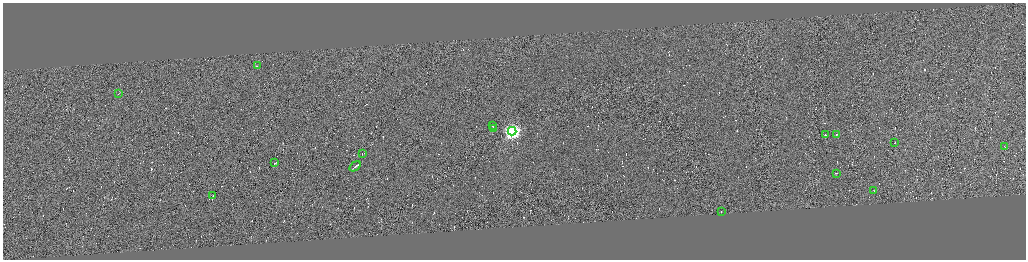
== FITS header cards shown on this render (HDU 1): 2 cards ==
NAXIS1  =                 4093
NAXIS2  =                 1029

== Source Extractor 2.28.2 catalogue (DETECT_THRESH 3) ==
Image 4093 x 1029 px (HDU 1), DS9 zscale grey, zoomed out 1/4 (1 PNG px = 4 x 4 image px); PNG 1028 x 262 px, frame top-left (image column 3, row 1028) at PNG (3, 3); each listed source drawn as its Kron ellipse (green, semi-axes under 4 px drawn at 4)
Background 0.664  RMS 4.1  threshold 12.3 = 3 sigma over >= 5 px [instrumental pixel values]
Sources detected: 538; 522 cannot appear on this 1/4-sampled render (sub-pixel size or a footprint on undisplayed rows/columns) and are neither listed nor drawn; the other 16 listed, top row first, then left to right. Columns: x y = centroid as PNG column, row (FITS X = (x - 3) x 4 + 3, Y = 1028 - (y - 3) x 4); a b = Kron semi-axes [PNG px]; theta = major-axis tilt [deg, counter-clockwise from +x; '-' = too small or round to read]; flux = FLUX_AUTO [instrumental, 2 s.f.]
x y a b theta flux
257 66 2 1 - 19000
118 94 2 1 - 16000
492 126 2 1 - 53000
494 129 3 1 - 28000
512 131 4 4 - 670000
825 135 2 1 - 57000
837 135 2 1 - 43000
895 143 2 1 - 35000
1004 147 2 1 - 8000
362 154 2 1 - 28000
275 163 3 1 - 26000
355 167 6 1 34 110000
836 173 2 1 - 19000
874 191 2 1 - 12000
213 196 2 1 - 25000
721 211 2 1 - 11000
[522 sub-pixel or undisplayed-footprint detections neither listed nor drawn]